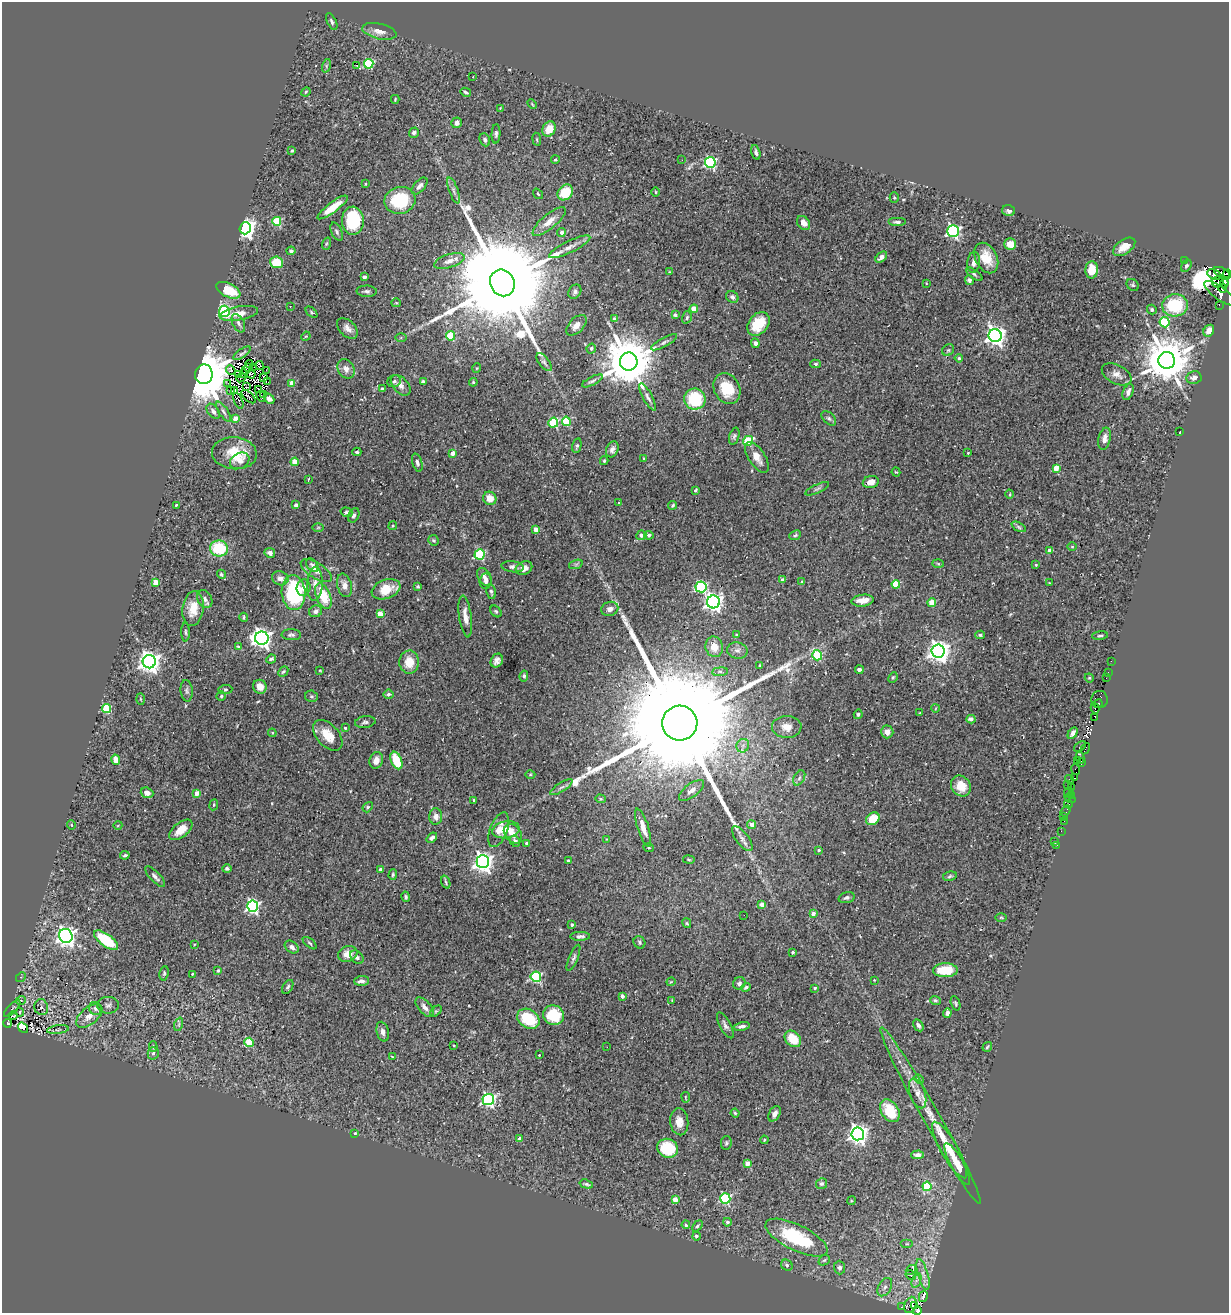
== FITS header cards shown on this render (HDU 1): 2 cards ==
NAXIS1  =                 1227
NAXIS2  =                 1311

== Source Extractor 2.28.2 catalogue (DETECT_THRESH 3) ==
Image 1227 x 1311 px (HDU 1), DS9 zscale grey, 1 PNG px = 1 image px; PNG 1231 x 1315 px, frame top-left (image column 1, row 1311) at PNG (2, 2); each listed source drawn as its Kron ellipse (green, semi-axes under 4 px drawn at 4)
Background 0.286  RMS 0.022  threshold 0.0656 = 3 sigma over >= 5 px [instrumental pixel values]
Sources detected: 467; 16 with non-positive FLUX_AUTO (blend fragments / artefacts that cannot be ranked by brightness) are neither listed nor drawn; the other 451 listed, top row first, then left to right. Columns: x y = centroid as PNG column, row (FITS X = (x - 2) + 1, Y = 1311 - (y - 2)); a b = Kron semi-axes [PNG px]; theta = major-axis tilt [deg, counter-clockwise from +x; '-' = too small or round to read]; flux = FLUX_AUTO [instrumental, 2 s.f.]
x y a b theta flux
332 22 9 4 -64 3.3
379 31 17 7 -12 12
369 64 5 4 - 110
356 65 3 2 - 3.5
326 66 7 4 72 2.4
473 77 3 2 - 1.5
306 92 5 4 - 1.7
466 92 5 3 - 2.6
395 99 4 3 - 1.4
532 104 5 3 - 1.3
500 108 4 3 - 0.96
457 123 5 5 - 8.1
549 129 8 6 60 19
414 133 5 4 - 5.2
496 134 10 4 87 3.3
537 139 6 3 -81 1.6
485 140 7 5 -67 3.7
292 151 4 3 - 2
756 152 8 4 -75 4.1
555 160 4 4 - 2.5
682 160 2 2 - 0.69
710 162 5 5 - 230
365 184 4 2 - 1.1
419 186 10 5 48 5.6
454 190 13 4 -70 5.2
565 192 8 7 - 47
656 192 4 3 - 1.4
538 194 6 3 -53 1.6
894 198 5 4 - 1.5
400 200 15 13 13 74
333 207 18 5 37 25
1009 211 6 5 - 5.6
277 221 4 4 - 76
353 221 14 11 -88 99
549 222 21 7 40 16
897 222 9 4 0 3.8
804 223 8 5 -52 8.6
245 228 6 5 - 880
953 231 6 5 - 330
337 232 10 5 -65 4.1
561 232 4 4 - 6.1
326 244 6 4 71 2
1010 244 6 5 - 18
570 247 23 5 26 11
1124 247 12 7 34 15
291 251 4 3 - 2.9
881 257 7 4 41 7.1
986 258 16 11 -64 29
1184 260 2 2 - 4.2
449 261 16 6 17 11
276 262 6 6 - 36
974 262 10 6 84 8.1
1186 266 6 4 57 3
1092 270 9 6 88 22
669 272 4 3 - 1.1
1222 273 9 5 -32 670
974 274 10 3 -37 2.8
1228 274 4 2 - 100
1214 275 7 4 -27 320
364 277 4 3 - 3.6
969 280 5 4 - 3.8
1218 282 6 6 - 150
502 283 14 12 -60 73000
926 283 3 2 - 0.97
1224 283 4 4 - 300
1133 285 7 5 -38 2.7
1223 288 4 4 - 520
228 290 13 7 -26 40
367 291 10 5 -2 4
575 292 7 6 - 4.2
1220 293 19 6 -35 770
732 297 6 5 - 4.8
396 303 5 4 - 1.6
1175 305 13 11 5 72
1219 305 2 2 - 6.8
290 306 3 2 - 5.3
694 309 4 4 - 24
1152 310 5 4 - 3.2
224 311 5 5 - 210
311 312 7 3 -42 1.7
239 313 19 7 10 18
675 315 4 3 - 2.4
687 317 6 4 73 3
614 319 4 3 - 7.7
1164 322 5 5 - 110
238 323 10 6 -64 5
758 324 13 9 50 36
576 325 12 7 46 14
347 328 12 8 -44 8.8
1209 331 6 5 - 8.8
306 336 5 3 - 1.4
450 336 4 4 - 58
995 336 6 6 - 870
401 338 5 4 - 1.5
664 342 14 4 29 4.5
755 343 5 4 - 5.1
591 348 5 4 - 4.2
948 350 6 5 - 2.5
242 353 10 3 34 3
959 358 4 4 - 1.9
1167 360 8 8 - 8200
629 361 9 9 - 10000
544 362 10 5 -51 3.8
249 364 4 2 - 1.8
816 364 5 4 - 2.7
260 365 4 3 - 1.2
254 367 2 2 - 0.56
248 368 4 2 - 1.4
477 368 5 3 - 1.2
346 369 10 8 -57 8.9
231 370 5 2 - 1.2
266 370 3 2 - 1.5
246 371 3 2 - 0.89
243 373 3 2 - 3.2
204 374 10 8 79 8700
251 374 4 2 - 1.8
1117 374 16 9 -28 12
238 375 3 2 - 1.6
241 378 5 2 - 0.51
263 378 4 2 - 0.92
1194 378 7 6 - 6.7
394 381 7 5 27 3.1
592 381 11 3 27 3.6
268 382 3 2 - 2.2
423 382 4 3 - 3.2
473 382 4 4 - 1.9
228 383 3 2 - 1.2
292 383 4 4 - 21
401 385 12 7 -48 9.8
247 387 3 2 - 1.6
727 388 16 12 -61 46
259 389 3 2 - 1.5
382 389 4 3 - 6.2
230 390 3 3 - 1.7
234 390 3 2 - 1.3
1128 392 8 5 69 6.4
263 394 3 2 - 1.3
261 396 5 2 - 0.19
248 397 8 2 -43 1.1
648 397 15 4 -62 5.7
269 399 6 4 -42 5.1
695 399 10 10 - 80
238 401 8 2 -67 1.8
213 411 9 5 -53 5.2
223 412 12 4 -57 4.3
829 418 9 5 -44 3.6
235 419 4 4 - 16
566 421 4 4 - 60
553 423 5 5 - 110
1180 431 3 2 - 2.3
734 436 9 5 73 3.2
1104 439 11 6 77 9.1
748 441 5 4 - 78
577 446 7 4 77 3
612 449 8 6 68 5.8
357 452 4 3 - 2.5
234 453 22 16 -5 44
452 453 4 3 - 14
968 453 3 2 - 1.2
757 457 17 8 -56 16
644 459 4 2 - 2
240 461 10 7 28 9
604 461 4 3 - 2.1
295 462 4 4 - 39
417 463 9 5 -72 4.2
1056 468 4 4 - 34
896 472 4 3 - 1.4
308 479 4 2 - 1.1
871 482 8 6 15 12
817 489 13 4 25 3.5
695 490 4 3 - 1.8
1010 494 4 3 - 1.3
490 498 7 6 - 17
619 503 3 3 - 4.6
176 505 3 3 - 2.1
296 505 4 3 - 8.5
673 505 4 4 - 2.3
346 512 6 4 -19 2.5
354 515 7 5 62 4.5
393 526 4 4 - 1.8
318 527 6 4 1 1.7
1019 527 8 4 -28 2.7
536 530 4 4 - 21
641 535 5 5 - 4.6
649 535 5 4 - 3.7
795 535 6 4 23 2.5
433 540 5 5 - 2.9
1072 547 5 3 - 1.4
219 548 9 8 - 66
1049 550 4 3 - 8.5
270 553 5 4 - 4.6
480 554 5 5 - 140
576 564 7 4 19 2.6
938 564 6 4 -3 1.8
312 565 7 5 -52 3.3
1036 565 3 3 - 1.7
513 567 11 5 -6 4.6
524 568 8 6 25 7.6
316 571 18 8 -32 13
221 574 5 4 - 2.6
484 577 10 6 -57 6.2
280 578 8 7 - 8
782 580 3 3 - 5.6
486 581 8 6 85 5.2
802 581 4 4 - 1.3
156 583 4 4 - 39
1049 583 3 3 - 1
315 584 17 7 87 12
896 584 4 4 - 59
344 585 12 7 -76 11
418 587 3 3 - 2.2
701 587 5 5 - 170
303 588 8 7 - 9.2
386 589 15 9 20 34
491 592 8 4 -77 3.2
293 593 17 12 -85 120
323 596 13 7 -67 45
205 599 9 7 -58 5.4
863 601 11 6 7 14
713 602 6 6 - 690
932 603 4 4 - 37
193 609 17 10 82 21
610 609 9 7 21 8.5
316 611 6 5 - 5.5
496 611 6 4 -48 2.5
380 614 4 4 - 23
244 617 4 2 - 1.6
465 617 21 6 -82 14
185 632 9 3 -89 2.8
291 635 10 5 -1 4
736 635 4 3 - 1.6
980 635 5 4 - 2.4
1100 636 8 3 5 2.4
262 638 7 6 - 840
238 646 4 3 - 1.5
714 647 10 8 -76 18
737 650 10 8 -9 6.6
938 651 6 6 - 1200
817 655 5 5 - 89
271 659 5 4 - 3.9
497 661 7 5 63 6.6
1111 661 2 2 - 5.7
149 662 6 6 - 1100
409 662 11 9 86 24
760 666 3 3 - 2.3
320 670 4 2 - 1.2
859 670 4 3 - 4.5
283 671 6 4 48 2.3
720 672 8 4 7 3.3
1108 672 2 2 - 6.5
524 676 5 4 - 3.5
893 677 5 3 - 1.8
1089 678 5 4 - 1.5
1106 678 2 2 - 5
260 687 7 6 - 10
225 690 7 4 6 2.3
187 691 11 6 -84 4.4
388 694 5 4 - 4
221 696 5 4 - 2.2
312 696 6 5 - 2.6
141 699 6 4 -88 1.5
1099 700 8 8 - 38
1098 704 4 3 - 270
106 708 4 4 - 82
936 708 4 2 - 0.99
1095 708 5 3 - 310
920 712 3 2 - 0.85
858 714 4 4 - 2.6
1095 717 3 2 - 19
971 719 4 4 - 7.8
365 722 10 5 9 4.4
680 723 17 17 - 100000
787 727 15 11 -1 14
345 728 3 2 - 1.6
887 732 6 6 - 9.7
272 733 4 3 - 1.7
1073 733 6 4 59 5.3
328 735 18 11 -48 26
743 746 7 6 - 5.5
1080 747 7 4 38 70
1085 749 6 2 57 15
1080 757 6 3 -77 100
116 760 5 4 - 18
376 760 8 6 74 8.7
396 760 9 5 -68 46
1078 761 3 2 - 55
1081 762 3 3 - 120
1075 770 5 3 - 240
530 774 5 3 - 1.3
799 778 8 5 60 4.1
1074 778 4 2 - 28
1070 779 4 3 - 16
1068 785 3 2 - 4.9
961 786 11 9 -55 21
561 787 13 4 32 5.4
1071 788 3 2 - 17
691 790 15 6 37 8.6
1068 792 6 2 66 3.2
147 793 6 5 - 6.8
197 793 4 4 - 13
1071 795 2 2 - 20
1070 798 5 3 - 14
600 799 5 4 - 1.8
474 800 3 3 - 1.8
1068 804 4 3 - 420
214 805 5 3 - 1.5
368 807 5 4 - 2
1066 811 6 2 52 0.83
436 816 8 6 -89 8.3
1063 816 3 2 - 3.2
873 819 7 5 39 31
1064 821 2 2 - 12
71 825 4 4 - 1.5
118 825 4 3 - 1.1
752 825 4 4 - 13
643 828 20 5 -72 16
181 830 13 7 38 17
499 830 18 8 69 16
506 830 14 8 10 17
1061 831 2 2 - 6
513 834 11 8 -52 16
432 838 6 4 41 4.8
606 839 3 2 - 1.2
742 839 15 6 -52 8
515 841 6 4 -59 4.1
1055 842 3 2 - 4.2
527 843 3 3 - 5.4
1057 845 2 2 - 3
649 848 5 3 - 1.4
819 850 3 3 - 3.1
125 855 5 3 - 2.2
689 859 6 3 -9 1.5
568 861 3 3 - 2.1
483 862 6 6 - 840
227 869 5 4 - 2.9
381 869 3 3 - 6.5
393 875 5 4 - 2.3
950 876 7 4 13 2.5
155 877 13 5 -46 5.7
446 882 7 2 -71 2.2
406 897 5 4 - 2.5
847 898 8 5 17 3.7
762 904 4 4 - 14
253 906 5 5 - 310
813 913 4 4 - 7
744 915 2 2 - 0.95
1001 917 6 4 -1 1.6
687 923 5 4 - 1.6
572 925 3 3 - 2.9
66 936 7 6 - 790
580 936 10 4 1 4.3
106 940 14 6 -36 82
639 942 6 5 - 3.1
310 943 8 4 -39 2.4
194 944 3 2 - 1
292 947 8 5 -36 6.2
793 952 3 3 - 2.4
348 954 10 7 19 17
357 957 8 5 -49 4.9
573 958 14 4 67 4.3
218 970 4 3 - 2.2
945 970 12 7 0 35
164 973 7 4 81 2.7
192 974 3 2 - 1.3
21 977 5 4 - 2
536 977 5 5 - 160
874 980 3 3 - 1.1
361 981 7 5 3 6.2
671 982 4 3 - 1.2
739 983 6 6 - 4.3
288 987 8 4 60 3.1
746 987 5 3 - 2.8
815 988 3 3 - 2.8
622 996 4 3 - 7.6
21 1000 5 3 - 1.9
672 1000 3 3 - 1.2
935 1000 5 4 - 2.7
956 1003 7 4 -71 2.3
108 1005 11 8 0 5.1
41 1007 8 7 - 4.6
425 1007 12 6 -48 7.8
12 1009 11 4 45 2.9
95 1009 7 6 - 3.9
436 1011 7 4 43 2.2
20 1012 4 3 - 1.8
947 1013 4 4 - 4.8
554 1015 10 9 - 51
13 1016 5 2 - 1
89 1016 15 8 39 14
528 1019 12 9 -35 55
7 1023 4 4 - 45
179 1024 7 4 72 2.9
725 1025 14 5 -62 5.5
918 1025 6 4 -59 4.2
742 1026 8 4 11 5.1
23 1028 6 4 -52 100
58 1030 11 3 7 3.4
383 1032 10 6 -75 6.2
793 1039 9 7 -46 30
249 1042 4 4 - 58
454 1045 3 2 - 1.1
153 1047 5 4 - 2
607 1047 2 2 - 0.87
987 1047 5 2 - 1.6
153 1053 6 5 - 4.5
539 1055 3 2 - 0.93
392 1056 3 2 - 1.1
919 1079 5 3 - 1.5
918 1093 15 7 -71 14
686 1097 5 2 - 1.2
488 1100 6 5 - 300
890 1111 12 8 -58 45
735 1113 4 4 - 2.2
774 1114 8 5 58 6.8
931 1115 101 8 -61 59
679 1122 13 9 -85 14
355 1133 3 3 - 1.4
858 1134 6 6 - 760
520 1139 3 3 - 9.1
764 1140 4 3 - 1.4
726 1143 7 5 79 2.7
668 1148 11 9 -22 53
950 1150 32 8 -60 25
918 1155 6 4 1 5.4
748 1163 4 4 - 20
957 1164 24 6 -61 21
586 1184 7 3 -17 2.7
822 1184 5 5 - 3.2
927 1186 4 4 - 68
725 1199 5 5 - 160
675 1200 4 4 - 21
851 1201 4 3 - 1.5
727 1222 4 4 - 4.4
686 1225 4 3 - 2.4
697 1226 6 4 49 2.2
696 1236 4 4 - 4.3
796 1238 34 13 -26 94
907 1244 6 4 0 2.2
824 1260 6 5 - 2.1
787 1265 6 5 - 3.2
840 1268 7 5 -87 5.6
911 1270 6 3 40 27
923 1274 16 5 -74 8.6
911 1275 6 3 -31 2
916 1280 7 4 70 4
885 1287 10 6 61 5.8
923 1296 6 4 77 93
910 1305 8 5 67 140
915 1306 3 3 - 79
902 1307 3 2 - 5.1
917 1311 4 3 - 190
At the frame edge (FLAGS 8, measured only in part): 2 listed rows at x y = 1228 274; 917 1311
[16 non-positive-flux detections neither listed nor drawn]